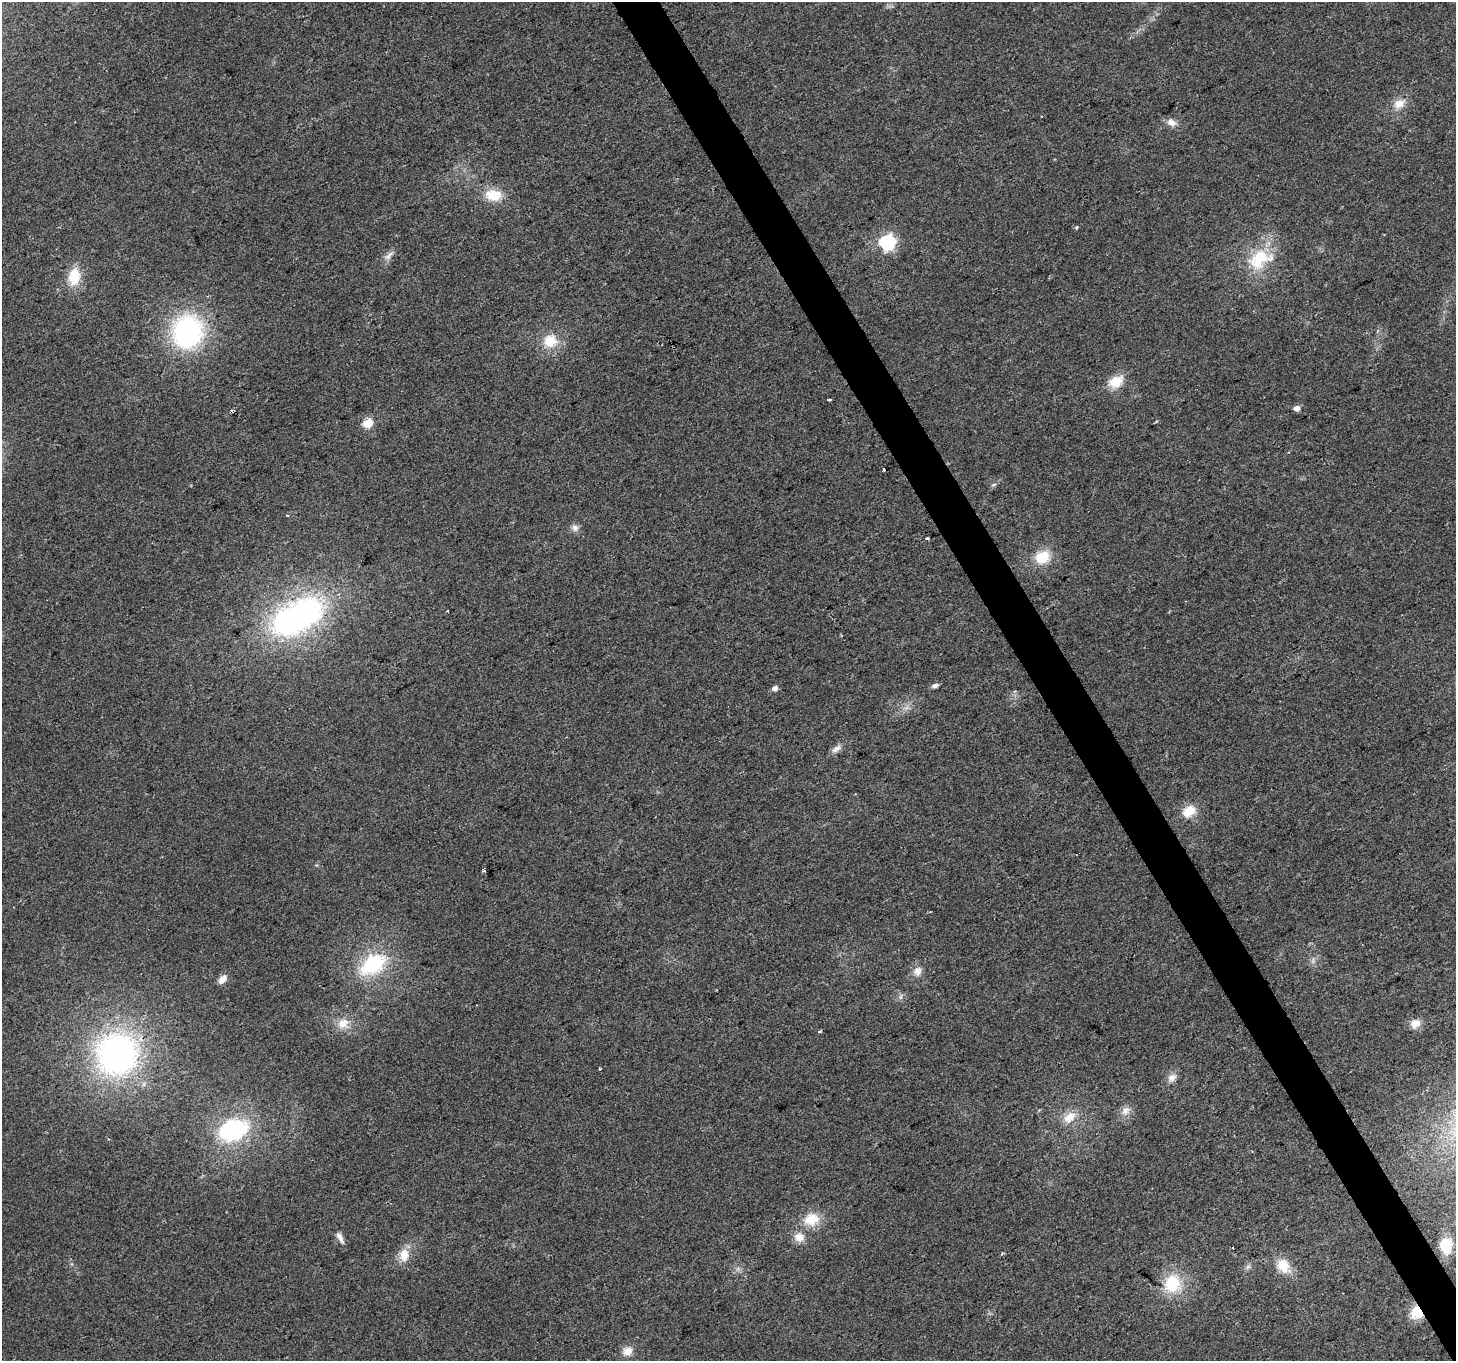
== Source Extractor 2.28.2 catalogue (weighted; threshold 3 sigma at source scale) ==
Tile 6 of 4 x 4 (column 2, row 2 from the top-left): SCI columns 1455-2908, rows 2827-4185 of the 5820 x 5713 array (HDU 1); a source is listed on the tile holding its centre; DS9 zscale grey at full resolution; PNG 1458 x 1363 px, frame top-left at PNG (2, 2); no overlay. Shown black and unused: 3% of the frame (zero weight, under 2 of 3 exposures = <1% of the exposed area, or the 3 px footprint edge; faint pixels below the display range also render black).
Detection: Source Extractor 2.28.2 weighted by HDU 2 'WHT'; one run over the whole footprint, this tile lists its part. Background 0.0337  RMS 0.0077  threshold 0.0345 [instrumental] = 3 sigma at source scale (4.5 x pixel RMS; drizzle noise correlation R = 1.50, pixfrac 1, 0.0396/0.0396 arcsec/px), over >= 5 px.
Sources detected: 54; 1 inside a brighter object's white glare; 1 cosmic-ray / hot-pixel residue — not listed; the other 52 listed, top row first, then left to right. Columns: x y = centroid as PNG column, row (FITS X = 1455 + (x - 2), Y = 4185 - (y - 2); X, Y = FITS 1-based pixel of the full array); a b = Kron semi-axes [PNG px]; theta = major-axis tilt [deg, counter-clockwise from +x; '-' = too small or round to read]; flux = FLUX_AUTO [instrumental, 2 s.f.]
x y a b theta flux
1399 103 17 12 29 9.5
1171 122 12 9 -29 5.2
493 195 21 14 -5 18
1076 227 5 4 - 1
888 242 7 7 - 160
389 256 17 7 51 4.4
1260 259 35 23 27 39
74 277 17 12 82 22
187 332 37 32 73 120
550 341 15 14 - 18
1116 382 19 13 29 14
829 399 4 3 - 1.8
1297 408 6 5 - 4.3
233 411 4 3 - 9.1
368 423 5 5 - 37
884 470 3 2 - 3.3
994 485 7 4 10 1.3
287 515 4 2 - 0.73
575 528 10 9 - 3.7
927 538 4 3 - 2.6
1042 557 15 12 27 21
447 611 3 3 - 2.3
306 612 37 33 19 140
935 686 6 4 15 3.3
775 688 5 4 - 4.3
906 708 7 4 19 2.3
836 749 15 7 36 4
1189 811 16 12 33 13
484 870 3 3 - 7
373 964 30 20 34 56
917 971 13 11 62 6.2
222 979 11 7 48 5.8
900 997 7 4 89 1.7
343 1023 17 13 33 9.9
1415 1023 13 10 18 7.1
820 1031 4 3 - 1.2
117 1054 45 43 44 210
1172 1078 13 9 34 4.8
1125 1111 14 9 48 5.7
1070 1117 19 13 42 12
233 1130 30 21 22 81
812 1219 20 16 18 18
799 1237 13 12 - 8.3
340 1238 17 6 -62 4.1
1446 1245 18 13 -88 22
1233 1248 3 3 - 2.4
1002 1254 4 3 - 1.1
404 1255 19 13 90 11
1283 1266 19 14 -52 15
1172 1283 20 18 68 32
1417 1313 12 11 - 18
627 1351 13 10 28 7.2
Overlapping masked pixels (flux is a lower limit): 2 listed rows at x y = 233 411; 1417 1313